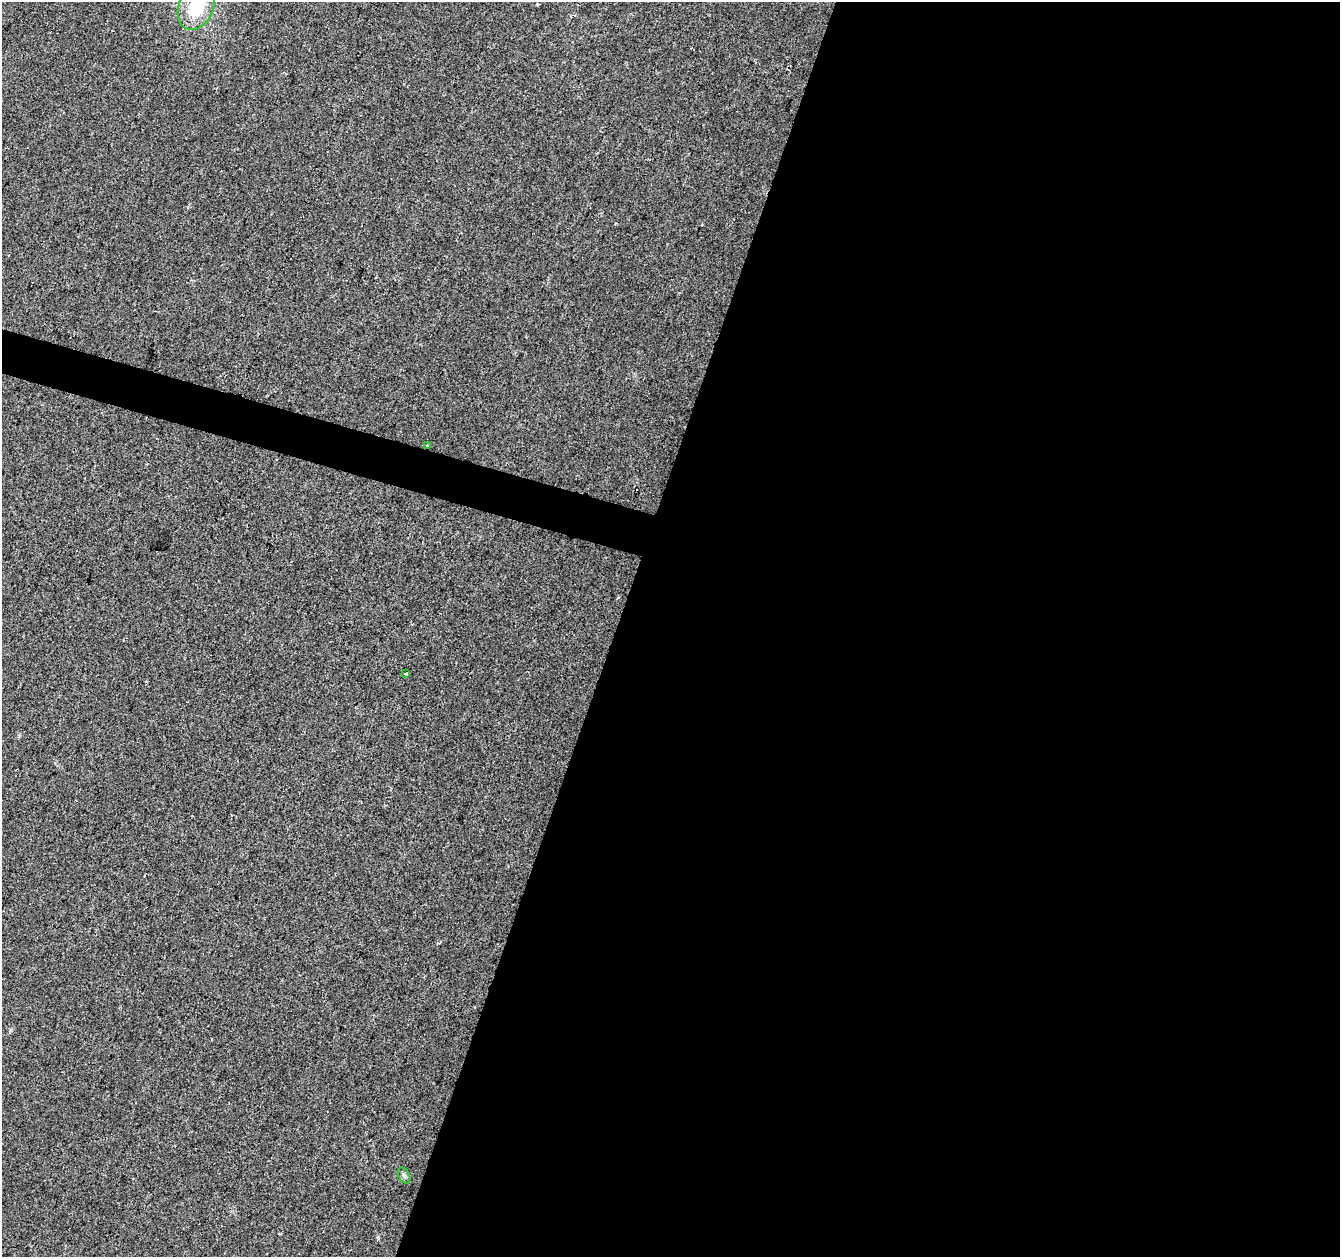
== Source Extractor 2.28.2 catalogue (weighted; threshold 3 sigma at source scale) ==
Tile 12 of 4 x 4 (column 4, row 3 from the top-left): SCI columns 4014-5351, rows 1474-2728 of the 5363 x 5521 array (HDU 1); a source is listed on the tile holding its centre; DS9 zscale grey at full resolution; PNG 1342 x 1259 px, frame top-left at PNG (2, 2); each listed source drawn as its Kron ellipse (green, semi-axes under 4 px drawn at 4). Shown black and unused: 56% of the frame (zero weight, under 2 of 3 exposures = <1% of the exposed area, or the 3 px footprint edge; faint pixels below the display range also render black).
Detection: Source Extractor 2.28.2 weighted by HDU 2 'WHT'; one run over the whole footprint, this tile lists its part. Background 0.0286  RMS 0.0056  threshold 0.025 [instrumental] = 3 sigma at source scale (4.5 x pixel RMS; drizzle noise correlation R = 1.50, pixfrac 1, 0.0396/0.0396 arcsec/px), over >= 5 px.
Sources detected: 5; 1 cosmic-ray / hot-pixel residue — neither listed nor drawn; the other 4 listed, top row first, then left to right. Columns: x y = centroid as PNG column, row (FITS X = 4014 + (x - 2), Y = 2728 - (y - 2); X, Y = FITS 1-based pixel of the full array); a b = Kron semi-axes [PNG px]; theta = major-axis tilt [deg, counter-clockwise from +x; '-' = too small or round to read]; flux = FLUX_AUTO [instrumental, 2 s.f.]
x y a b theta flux
196 7 24 17 65 23
427 446 4 3 - 2.5
405 673 4 2 - 0.5
404 1175 8 5 -61 1.3
Overlapping masked pixels (flux is a lower limit): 1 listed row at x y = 427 446
Isophote crosses this tile's border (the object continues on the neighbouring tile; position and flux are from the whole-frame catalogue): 1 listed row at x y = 196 7